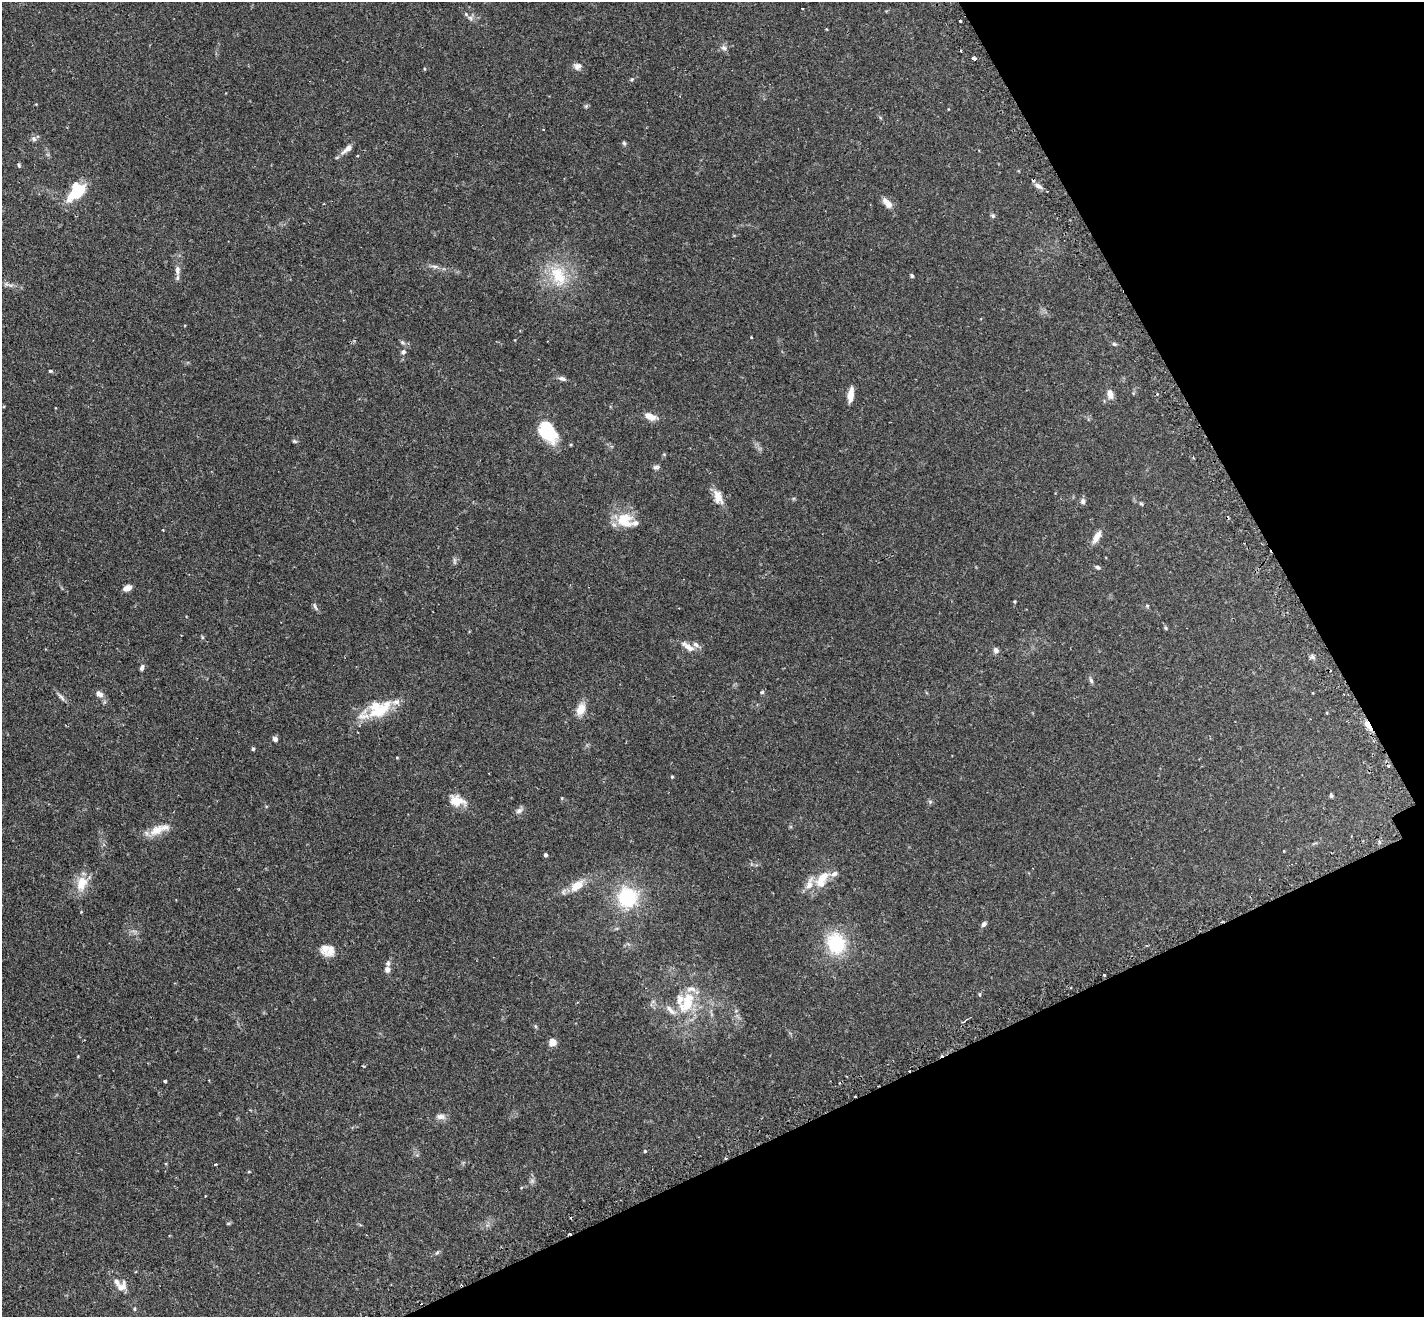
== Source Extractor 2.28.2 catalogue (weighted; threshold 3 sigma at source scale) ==
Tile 12 of 4 x 4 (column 4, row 3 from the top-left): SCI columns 4311-5732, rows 1498-2812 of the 5775 x 5761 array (HDU 1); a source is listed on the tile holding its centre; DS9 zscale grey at full resolution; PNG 1426 x 1319 px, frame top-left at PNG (2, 2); no overlay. Shown black and unused: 24% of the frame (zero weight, under 2 of 3 exposures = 4% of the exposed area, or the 3 px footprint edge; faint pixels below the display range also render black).
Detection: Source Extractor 2.28.2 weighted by HDU 2 'WHT'; one run over the whole footprint, this tile lists its part. Background 0.211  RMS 0.0069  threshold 0.0309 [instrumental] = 3 sigma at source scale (4.5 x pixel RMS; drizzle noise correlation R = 1.50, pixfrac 1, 0.05/0.05 arcsec/px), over >= 5 px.
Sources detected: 106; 7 cosmic-ray / hot-pixel residue — not listed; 10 inside a brighter listed object's ellipse — not listed separately; the other 89 listed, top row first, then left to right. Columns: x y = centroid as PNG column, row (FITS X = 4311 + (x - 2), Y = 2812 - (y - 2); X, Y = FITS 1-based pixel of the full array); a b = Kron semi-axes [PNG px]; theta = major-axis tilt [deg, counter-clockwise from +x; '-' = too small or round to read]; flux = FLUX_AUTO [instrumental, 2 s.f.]
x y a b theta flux
470 18 8 6 -45 2
724 48 9 6 -11 2
974 58 4 3 - 3
578 66 11 8 25 3.1
632 79 5 4 - 0.79
586 106 6 4 45 0.9
34 139 7 7 - 1.8
624 143 5 5 - 1
347 149 17 6 40 4.5
357 155 3 3 - 0.82
19 165 6 4 -80 0.93
1038 186 10 6 -26 2.7
76 192 23 14 48 24
888 203 11 6 -47 6.4
993 216 6 6 - 1.2
434 266 11 4 -9 2.1
177 270 13 7 -88 3.4
558 276 35 20 -68 27
912 276 5 4 - 0.92
751 337 3 2 - 0.46
402 342 7 5 -37 1.3
1114 344 6 5 - 1.1
403 352 7 6 - 1.4
50 371 4 3 - 0.97
562 378 9 6 -17 2.1
1110 394 11 7 -80 4.6
850 395 15 6 82 6.2
650 416 15 7 -21 6.2
548 432 22 15 -53 31
295 441 6 5 - 0.98
656 467 9 5 8 1.5
718 497 17 9 -71 7.9
1083 501 7 6 - 2
1141 504 6 4 -19 0.8
624 519 21 18 -33 17
163 530 3 3 - 0.42
1097 537 16 7 60 5.6
455 561 10 4 -85 1.3
1098 567 6 5 - 1.4
127 588 8 5 20 5.1
1015 601 5 3 - 0.58
315 606 12 3 -68 1.3
1147 606 5 4 - 0.77
1166 628 5 4 - 0.97
202 637 6 4 -72 0.72
688 646 19 7 -34 5.2
996 650 7 6 - 2.4
1312 657 7 4 17 1.3
142 668 7 5 72 1.7
1091 680 9 4 -66 1.4
762 692 4 3 - 1.6
99 694 10 7 -28 3.3
61 697 14 5 -51 2.1
581 709 13 9 69 8.3
380 711 41 16 35 23
1368 725 17 5 -58 6.1
275 739 6 5 - 2.1
253 749 5 4 - 1.1
397 758 4 3 - 0.48
672 776 4 4 - 0.72
1331 795 6 4 -70 1
457 801 20 12 -18 8.9
930 802 6 6 - 1
519 810 10 7 24 2.3
159 829 31 10 21 10
545 855 4 4 - 1.5
823 878 27 12 44 13
81 884 18 12 70 12
577 885 18 10 35 11
627 897 13 12 - 51
984 924 7 5 47 1.7
836 943 21 17 -73 36
331 950 17 10 55 6
387 969 8 7 - 3.2
1104 975 3 2 - 0.71
980 994 5 3 - 0.66
687 1003 35 18 65 26
963 1022 5 3 - 0.63
535 1026 6 3 -71 0.83
552 1042 5 5 - 16
165 1081 3 3 - 0.9
441 1116 12 8 -1 3.2
645 1151 4 3 - 0.67
726 1158 3 3 - 0.81
216 1164 3 3 - 0.57
249 1172 5 3 - 0.55
437 1252 6 4 31 1
121 1287 18 9 49 5.6
134 1309 5 3 - 0.64
Overlapping masked pixels (flux is a lower limit): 2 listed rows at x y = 1368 725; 726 1158